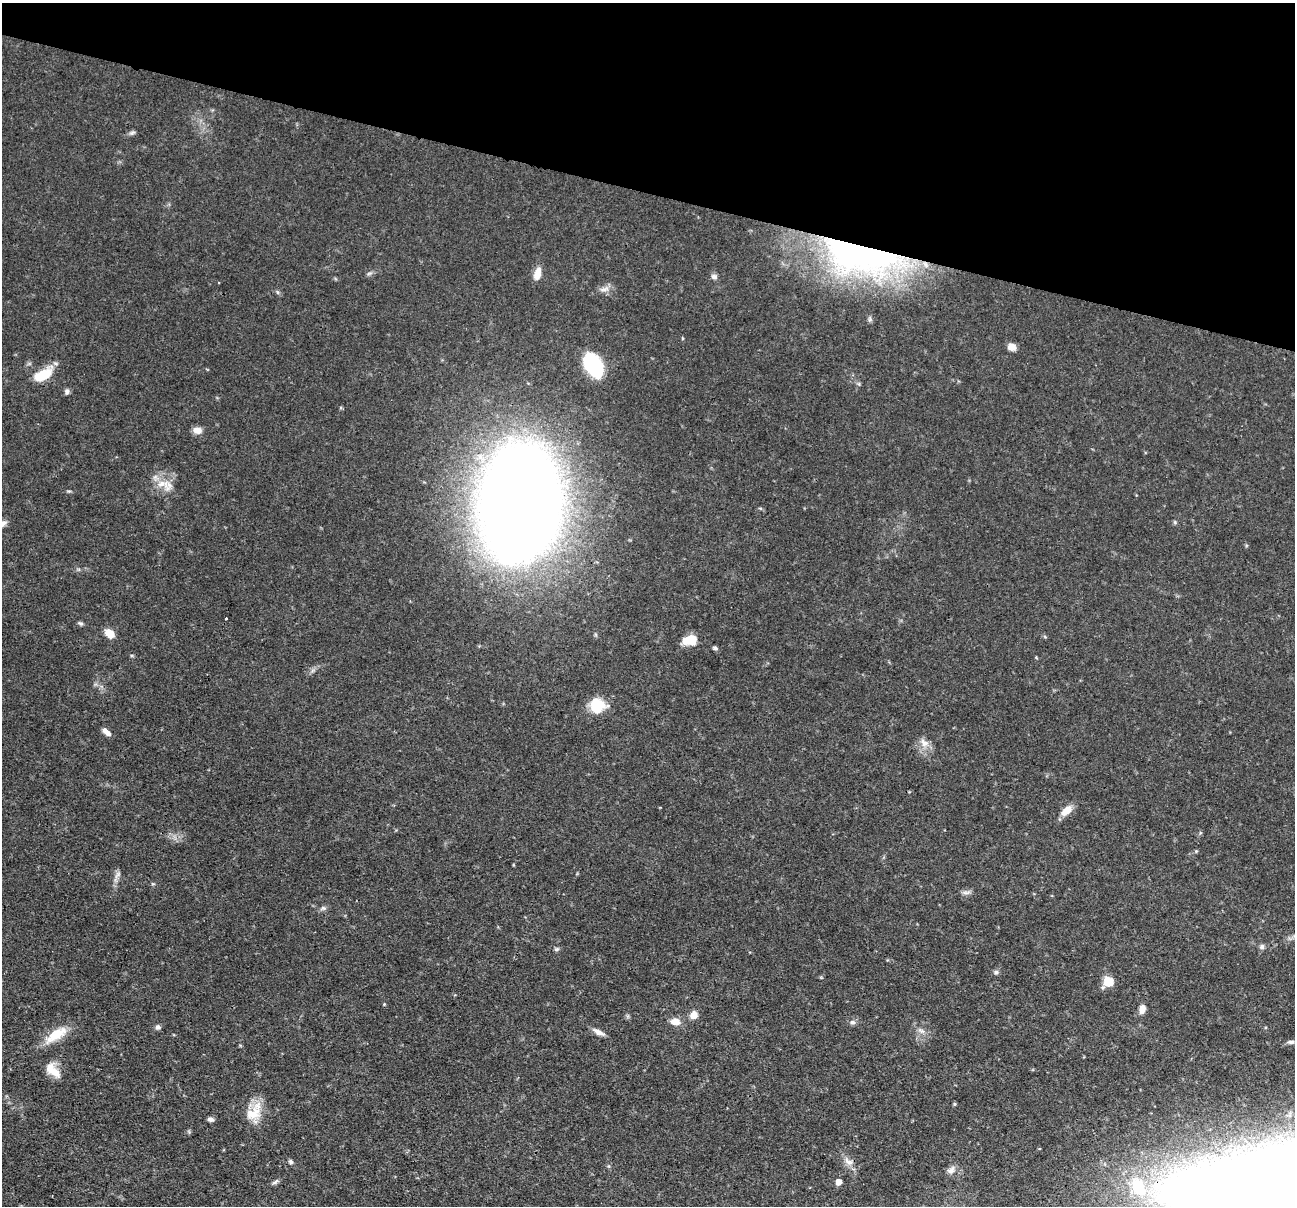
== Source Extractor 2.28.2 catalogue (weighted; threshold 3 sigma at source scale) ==
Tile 2 of 4 x 4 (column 2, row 1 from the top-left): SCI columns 1295-2587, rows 3862-5065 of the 5176 x 5193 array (HDU 1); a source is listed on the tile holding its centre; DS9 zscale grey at full resolution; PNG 1297 x 1208 px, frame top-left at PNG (2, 3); no overlay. Shown black and unused: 16% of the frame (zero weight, under 3 of 4 exposures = <1% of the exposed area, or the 3 px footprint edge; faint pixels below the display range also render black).
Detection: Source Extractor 2.28.2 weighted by HDU 2 'WHT'; one run over the whole footprint, this tile lists its part. Background 0.0635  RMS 0.0044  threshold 0.0198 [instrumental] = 3 sigma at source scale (4.5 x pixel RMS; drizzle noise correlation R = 1.50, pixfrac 1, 0.05/0.05 arcsec/px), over >= 5 px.
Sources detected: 47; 1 inside a brighter object's white glare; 1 cosmic-ray / hot-pixel residue — not listed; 2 inside a brighter listed object's ellipse — not listed separately; the other 43 listed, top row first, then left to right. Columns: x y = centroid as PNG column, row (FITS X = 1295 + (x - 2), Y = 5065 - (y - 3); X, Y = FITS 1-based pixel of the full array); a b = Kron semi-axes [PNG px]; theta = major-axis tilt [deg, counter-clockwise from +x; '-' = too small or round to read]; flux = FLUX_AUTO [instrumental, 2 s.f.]
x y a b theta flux
132 133 7 4 19 0.89
865 250 120 45 -21 170
537 274 15 8 74 4.2
714 277 9 6 -22 1.4
604 289 15 5 16 2.2
1012 347 8 7 - 3.3
593 365 22 13 -58 34
43 375 22 10 28 12
67 391 7 5 87 1.1
197 430 11 8 -7 2.8
161 484 13 8 26 3.9
520 503 100 70 85 680
80 623 6 5 - 0.84
109 633 11 8 -46 4.8
689 640 16 10 3 7.2
715 648 6 4 -17 0.83
597 706 15 15 - 13
106 732 12 5 -43 2.2
924 743 13 9 -48 3.3
1066 811 15 8 39 4.8
966 892 12 4 5 1.3
323 908 7 4 -33 0.78
1262 947 7 7 - 1.1
556 949 7 5 19 0.79
996 972 6 6 - 0.88
1108 981 11 10 - 6.4
1142 1009 10 7 80 2.9
694 1015 8 7 - 3.6
675 1022 12 9 -4 3.5
852 1022 8 6 -13 1.2
158 1027 7 5 2 1.2
921 1031 10 3 -21 1.1
598 1032 14 6 -27 2.7
56 1035 34 12 33 9.8
1291 1042 10 5 5 1.3
55 1072 18 11 -44 5.1
254 1112 28 16 49 9.1
210 1119 8 5 -11 1.3
291 1162 6 5 - 0.89
951 1170 11 7 48 2
275 1182 10 4 39 1
838 1182 6 5 - 2.8
1138 1187 33 21 -68 24
Overlapping masked pixels (flux is a lower limit): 1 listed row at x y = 865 250